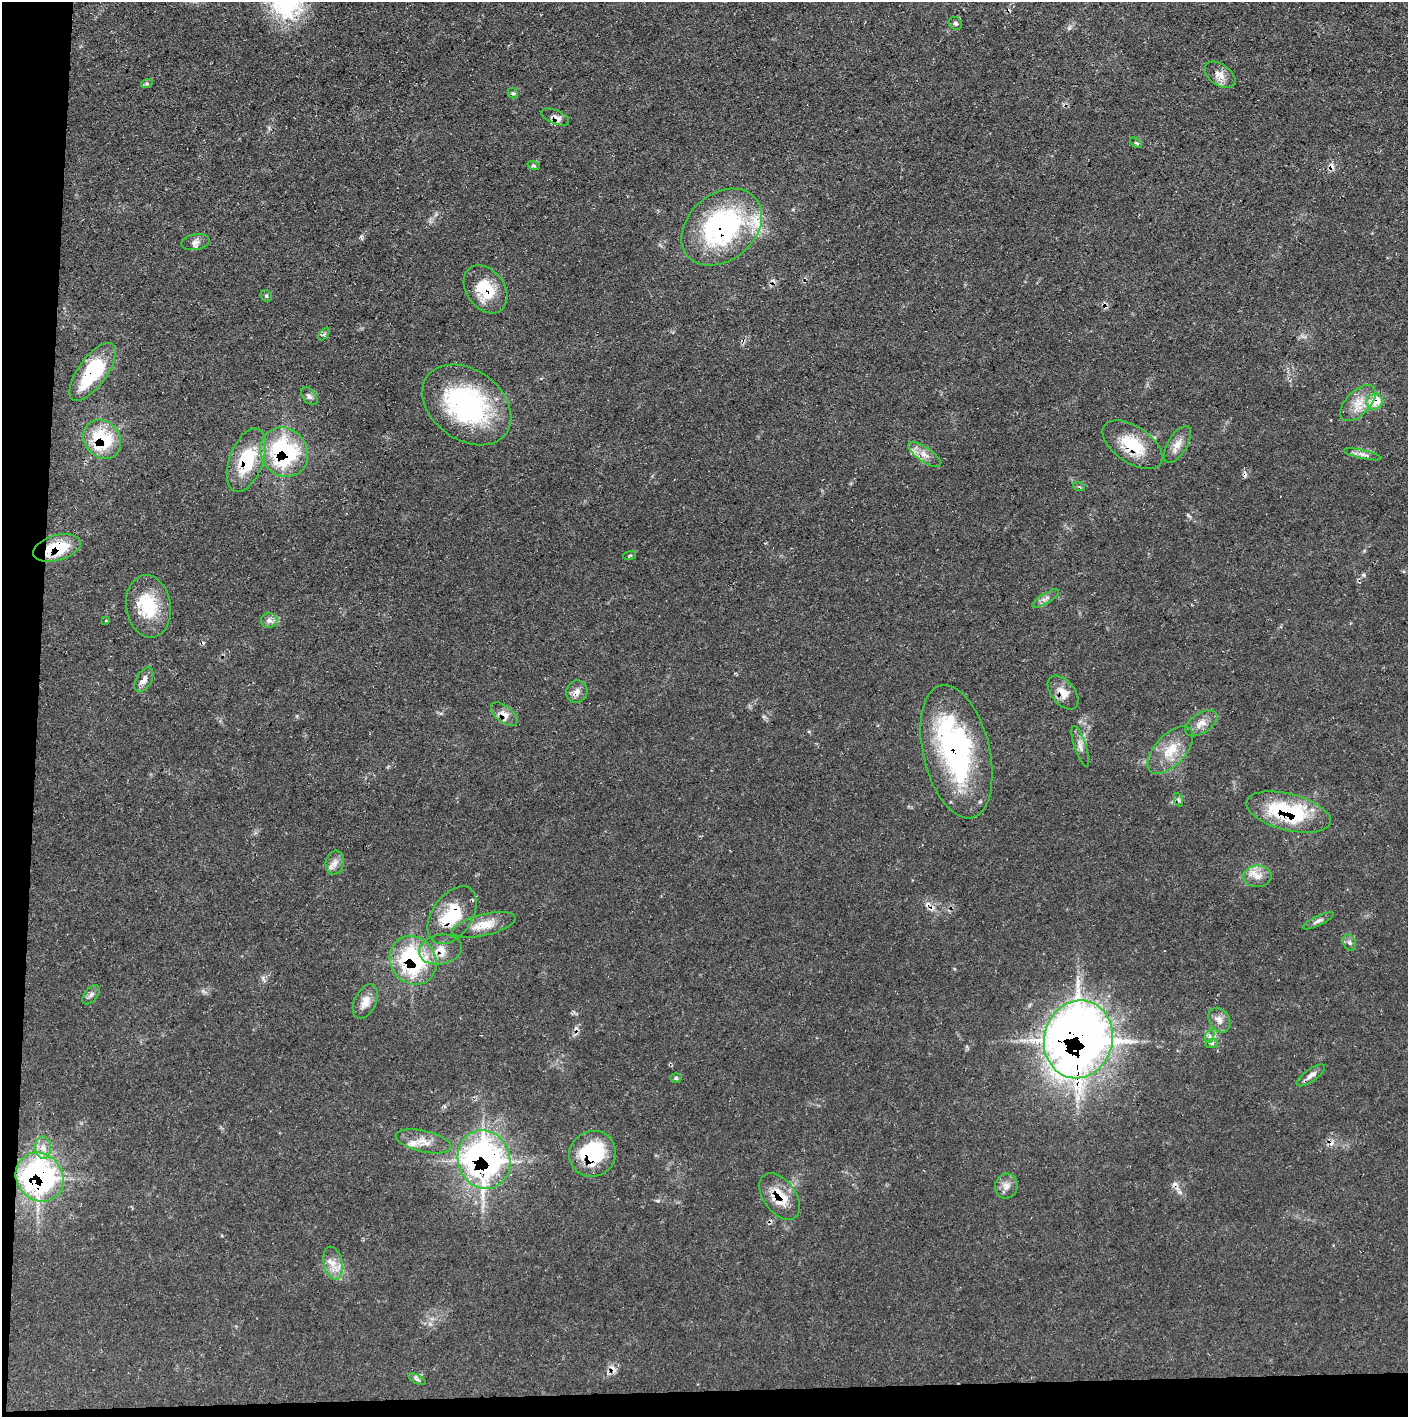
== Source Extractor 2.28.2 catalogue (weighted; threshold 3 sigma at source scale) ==
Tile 7 of 3 x 3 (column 1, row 3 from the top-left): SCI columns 1-1406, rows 1-1415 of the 4218 x 4245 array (HDU 1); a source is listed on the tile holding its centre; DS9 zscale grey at full resolution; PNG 1410 x 1419 px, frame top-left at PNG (2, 2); each listed source drawn as its Kron ellipse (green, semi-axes under 4 px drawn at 4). Shown black and unused: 4% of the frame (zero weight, under 3 of 5 exposures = <1% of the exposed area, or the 3 px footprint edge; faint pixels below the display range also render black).
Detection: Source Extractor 2.28.2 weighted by HDU 2 'WHT'; one run over the whole footprint, this tile lists its part. Background 0.0688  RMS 0.0041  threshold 0.0186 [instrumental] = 3 sigma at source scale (4.5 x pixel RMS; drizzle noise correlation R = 1.50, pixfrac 1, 0.05/0.05 arcsec/px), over >= 5 px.
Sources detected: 79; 9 cosmic-ray / hot-pixel residue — neither listed nor drawn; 4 inside a brighter listed object's ellipse — not listed separately; the other 66 listed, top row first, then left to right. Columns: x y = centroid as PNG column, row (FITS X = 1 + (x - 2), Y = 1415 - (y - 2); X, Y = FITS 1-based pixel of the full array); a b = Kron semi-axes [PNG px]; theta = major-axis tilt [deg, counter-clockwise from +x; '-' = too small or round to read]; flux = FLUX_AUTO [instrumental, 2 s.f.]
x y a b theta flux
955 23 7 6 - 0.91
1220 75 17 10 -35 4.1
147 83 6 4 18 0.69
513 93 5 4 - 0.64
555 117 15 7 -23 2.3
1136 143 7 3 -36 0.47
534 166 6 4 -19 0.59
722 227 45 33 40 81
195 242 14 7 10 2.2
485 289 26 19 -54 14
266 296 6 5 - 0.7
324 334 7 4 53 0.59
93 372 34 14 54 28
309 396 10 6 -51 1.4
1374 402 8 7 - 8.3
1358 403 22 12 46 6.9
467 405 49 35 -36 71
102 439 21 17 -51 24
1177 444 21 9 59 4.1
1132 445 34 18 -34 16
284 452 25 23 -54 51
1363 454 19 4 -12 2
924 455 19 7 -35 3.7
246 460 33 17 69 23
1079 487 6 3 -18 0.55
57 548 24 12 16 18
630 555 6 3 19 0.44
1045 599 15 5 32 1.9
148 606 31 22 -81 20
106 620 4 3 - 0.29
269 621 8 7 - 2.1
144 680 13 7 61 2.8
577 692 11 10 - 2.5
1063 692 20 11 -51 4.8
504 714 16 8 -39 3.4
1201 723 18 10 34 4
1080 746 21 6 -72 2.6
1170 750 29 15 47 10
956 752 68 33 -76 77
1179 800 7 4 -70 0.78
1288 812 43 18 -14 38
335 863 12 9 77 2.8
1258 876 14 11 1 4.3
452 915 32 20 56 20
1318 921 17 5 26 1.6
484 925 32 10 14 7.8
1350 943 8 6 -70 1.2
440 949 22 15 11 7.1
413 960 25 22 -54 48
91 995 11 6 50 1.5
365 1002 18 11 65 4.5
1219 1020 13 10 -56 3.2
1210 1036 7 4 72 1.1
1078 1039 39 34 76 460
1212 1043 6 4 18 0.85
1311 1075 17 6 35 2.5
676 1078 5 5 - 0.69
423 1141 28 10 -13 6.1
43 1148 11 8 -85 2.9
593 1154 24 22 36 29
484 1159 29 26 -72 140
40 1177 25 23 -50 95
1006 1186 12 11 - 3.1
780 1196 26 16 -54 12
333 1263 17 9 -77 4.6
417 1379 10 3 -29 0.92
Overlapping masked pixels (flux is a lower limit): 22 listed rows (the first 20) at x y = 555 117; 722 227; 485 289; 93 372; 1374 402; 102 439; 1132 445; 284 452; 246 460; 57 548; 1063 692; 504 714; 956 752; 1288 812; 452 915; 440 949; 413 960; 1078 1039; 593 1154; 484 1159
Unlisted compact peaks at least as high as the median listed source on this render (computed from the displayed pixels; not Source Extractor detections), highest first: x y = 658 1201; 1069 28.